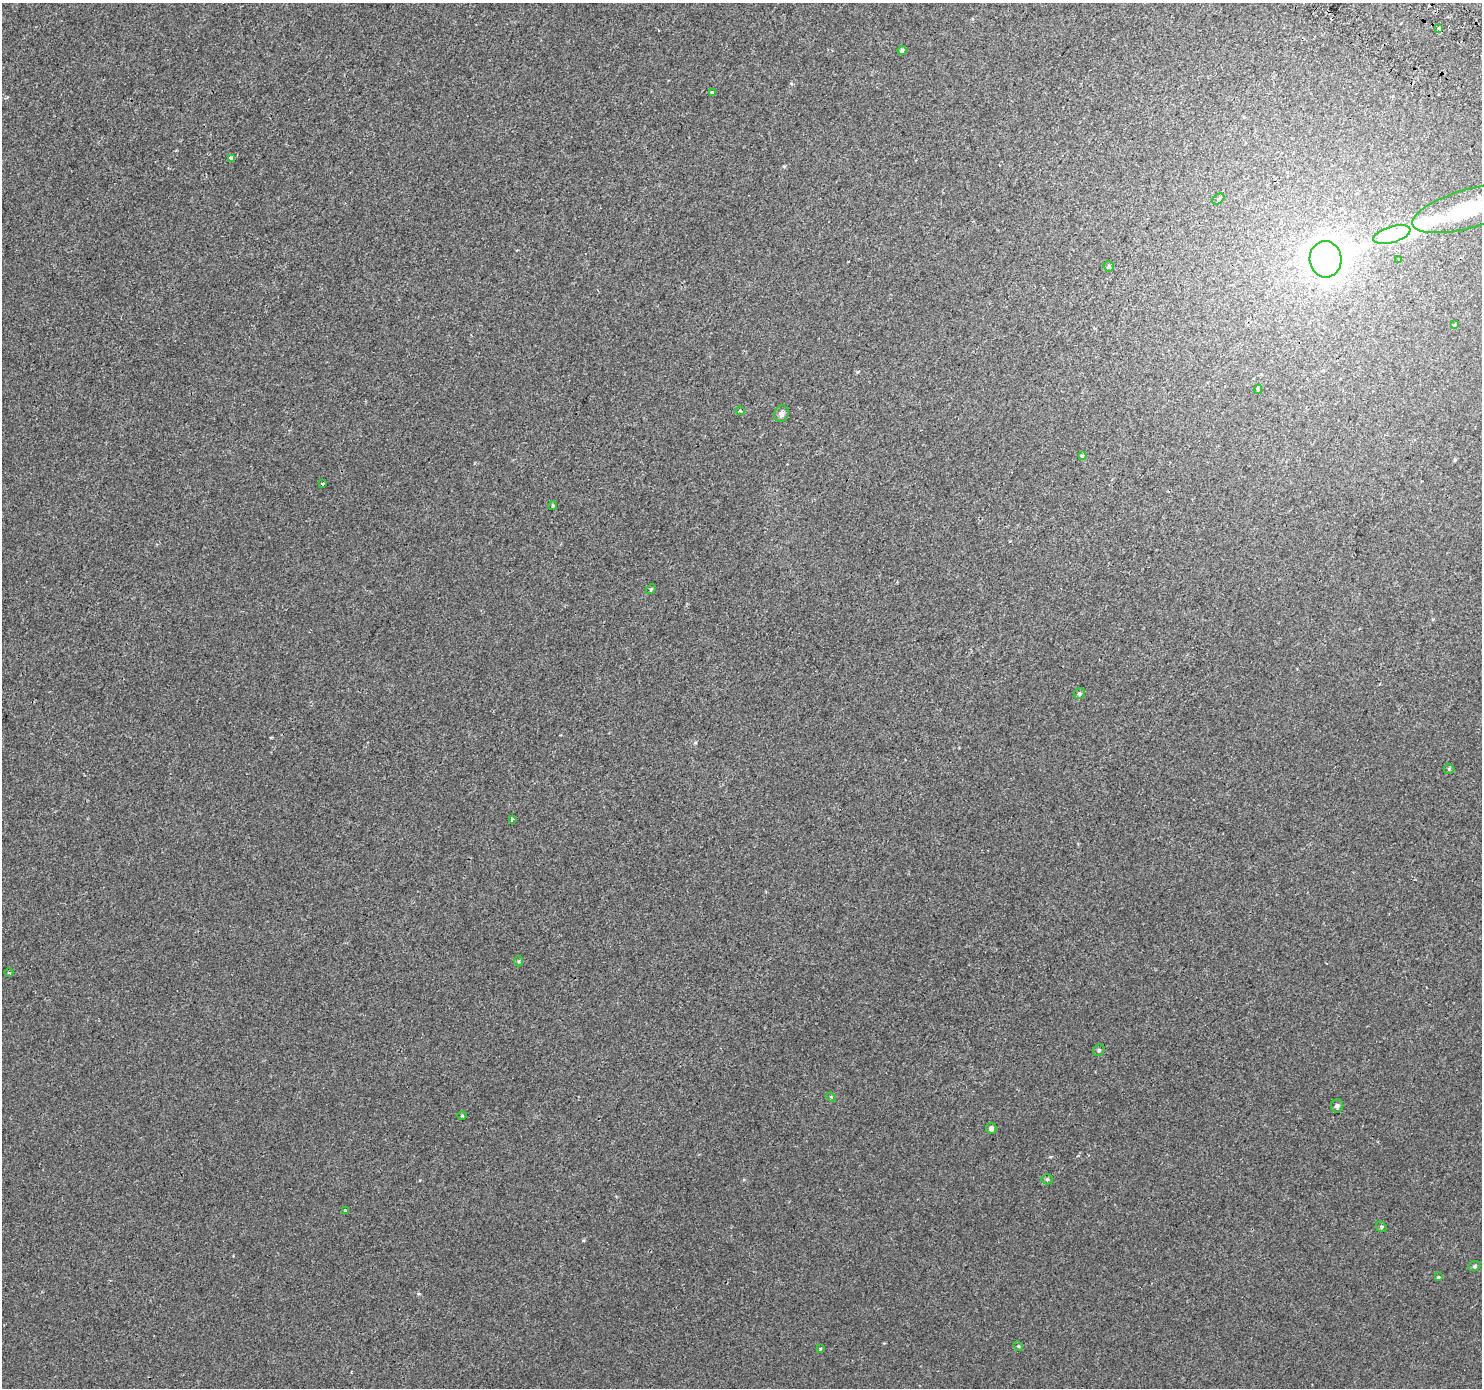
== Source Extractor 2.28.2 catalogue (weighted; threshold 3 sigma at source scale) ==
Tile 10 of 4 x 4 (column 2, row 3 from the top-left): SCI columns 1523-3002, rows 1688-3073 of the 5998 x 6079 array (HDU 1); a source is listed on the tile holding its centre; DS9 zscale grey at full resolution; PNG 1484 x 1390 px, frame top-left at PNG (2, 3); each listed source drawn as its Kron ellipse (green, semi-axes under 4 px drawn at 4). Shown black and unused: <1% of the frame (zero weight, under 2 of 3 exposures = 3% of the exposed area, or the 3 px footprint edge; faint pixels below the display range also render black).
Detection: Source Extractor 2.28.2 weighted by HDU 2 'WHT'; one run over the whole footprint, this tile lists its part. Background 2.48e-04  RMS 0.0039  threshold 0.0176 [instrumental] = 3 sigma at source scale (4.5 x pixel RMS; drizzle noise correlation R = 1.50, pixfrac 1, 0.0396/0.0396 arcsec/px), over >= 5 px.
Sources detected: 40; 2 inside a brighter object's white glare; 2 cosmic-ray / hot-pixel residue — neither listed nor drawn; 1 inside a brighter listed object's ellipse — not listed separately; the other 35 listed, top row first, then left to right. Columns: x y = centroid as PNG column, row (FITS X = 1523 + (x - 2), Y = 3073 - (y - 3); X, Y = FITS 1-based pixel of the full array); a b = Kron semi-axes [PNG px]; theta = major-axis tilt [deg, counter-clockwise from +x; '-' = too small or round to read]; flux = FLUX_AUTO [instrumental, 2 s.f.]
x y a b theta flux
1439 28 4 3 - 1.1
902 50 4 4 - 1.3
712 92 3 3 - 0.95
231 158 3 3 - 3.9
1218 199 7 4 38 0.64
1470 208 60 19 16 36
1392 235 19 8 16 48
1326 259 18 16 -85 190
1399 259 3 3 - 0.42
1109 267 5 5 - 0.93
1455 325 3 3 - 1.3
1258 389 5 3 - 1.4
740 411 4 4 - 0.45
781 413 8 7 - 1.5
1082 456 4 3 - 0.7
322 483 3 3 - 1.7
553 506 4 3 - 0.43
651 589 5 4 - 0.41
1079 694 6 5 - 0.57
1449 769 5 5 - 0.5
512 819 3 3 - 0.64
519 961 5 3 - 0.4
9 972 4 3 - 0.49
1099 1050 6 5 - 0.65
831 1097 5 3 - 0.47
1337 1106 6 6 - 0.87
462 1116 4 3 - 0.36
991 1128 5 5 - 1.2
1047 1179 5 5 - 0.52
346 1210 3 3 - 2.3
1381 1227 5 5 - 0.53
1474 1266 6 5 - 0.6
1438 1277 4 3 - 2.2
1018 1346 5 4 - 0.41
820 1349 3 3 - 0.35
Isophote crosses this tile's border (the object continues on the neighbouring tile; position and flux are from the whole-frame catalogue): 1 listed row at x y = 1470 208